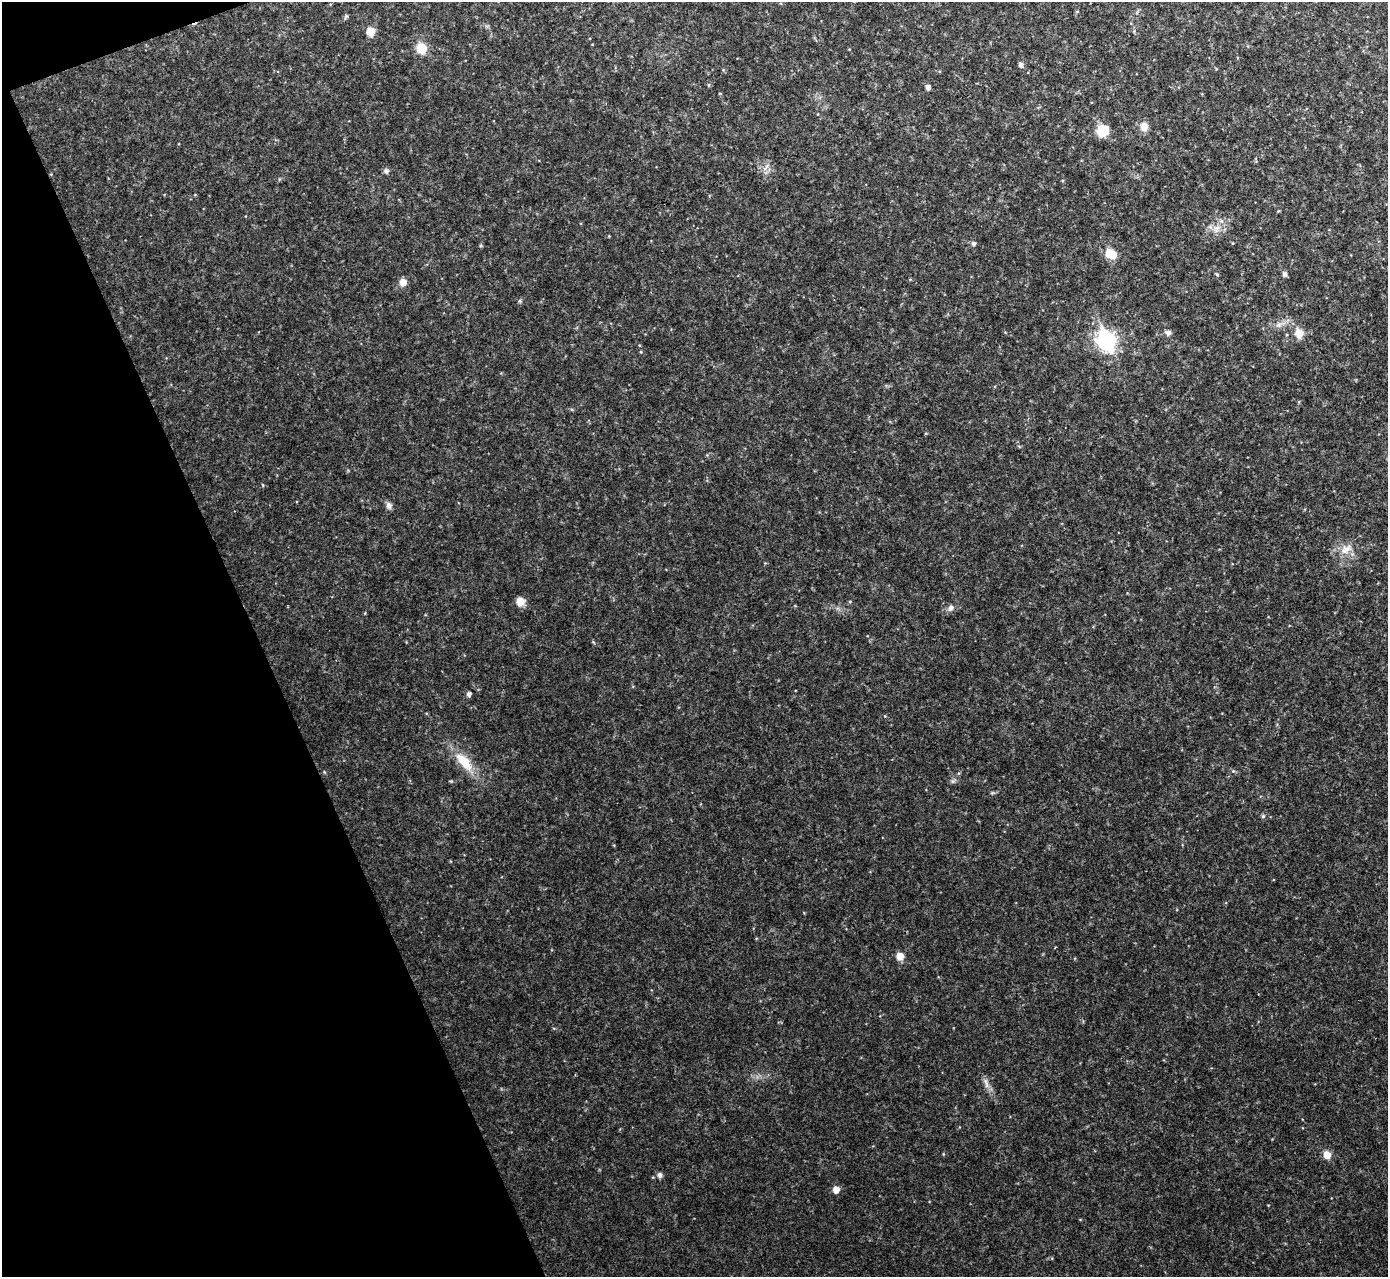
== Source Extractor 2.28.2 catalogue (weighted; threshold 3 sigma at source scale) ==
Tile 5 of 4 x 4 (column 1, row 2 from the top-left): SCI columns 1-1386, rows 2702-3976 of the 5544 x 5531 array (HDU 1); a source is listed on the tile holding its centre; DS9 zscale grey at full resolution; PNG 1390 x 1279 px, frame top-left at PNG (2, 2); no overlay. Shown black and unused: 19% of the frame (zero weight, under 2 of 3 exposures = <1% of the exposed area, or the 3 px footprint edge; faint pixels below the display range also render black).
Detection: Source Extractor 2.28.2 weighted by HDU 2 'WHT'; one run over the whole footprint, this tile lists its part. Background 0.0828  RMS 0.0084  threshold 0.0378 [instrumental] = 3 sigma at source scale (4.5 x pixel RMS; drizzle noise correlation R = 1.50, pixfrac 1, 0.05/0.05 arcsec/px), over >= 5 px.
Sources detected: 41; all 41 listed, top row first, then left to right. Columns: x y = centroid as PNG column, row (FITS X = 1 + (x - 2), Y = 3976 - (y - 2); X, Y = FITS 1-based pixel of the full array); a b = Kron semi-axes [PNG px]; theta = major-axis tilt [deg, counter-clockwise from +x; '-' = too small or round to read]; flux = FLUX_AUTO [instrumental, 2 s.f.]
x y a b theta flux
1077 11 5 3 - 1.1
370 31 8 7 - 11
421 48 8 7 - 23
1021 65 6 5 - 3
928 87 6 5 - 3
720 94 4 3 - 0.62
1144 127 12 10 -82 6.6
1102 131 9 9 - 27
386 171 8 7 - 2.2
1278 211 5 3 - 0.75
1216 229 12 11 - 7.7
973 243 5 5 - 2.5
481 246 6 3 -18 0.87
1111 254 9 6 -27 33
1217 274 6 4 -66 1.2
1285 274 5 5 - 2.9
403 282 8 7 - 7.3
520 301 5 5 - 1.3
1279 325 8 7 - 3.4
1168 333 8 7 - 2.8
1299 333 13 12 - 8.7
1107 341 9 8 - 350
926 433 5 3 - 0.68
263 485 5 3 - 0.69
389 505 9 7 -74 3.6
1346 549 20 12 31 12
520 602 10 9 - 7.6
850 602 5 4 - 0.95
951 608 9 7 47 3.6
469 694 5 5 - 2.6
464 762 28 12 -47 23
1233 771 5 5 - 1.2
324 772 5 3 - 0.8
451 781 4 4 - 0.87
992 793 7 4 18 1.2
1263 816 6 5 - 1.7
900 956 7 7 - 9.1
986 1083 17 6 -71 5.1
1327 1155 6 5 - 15
660 1175 7 6 - 2.6
836 1190 7 7 - 6.3